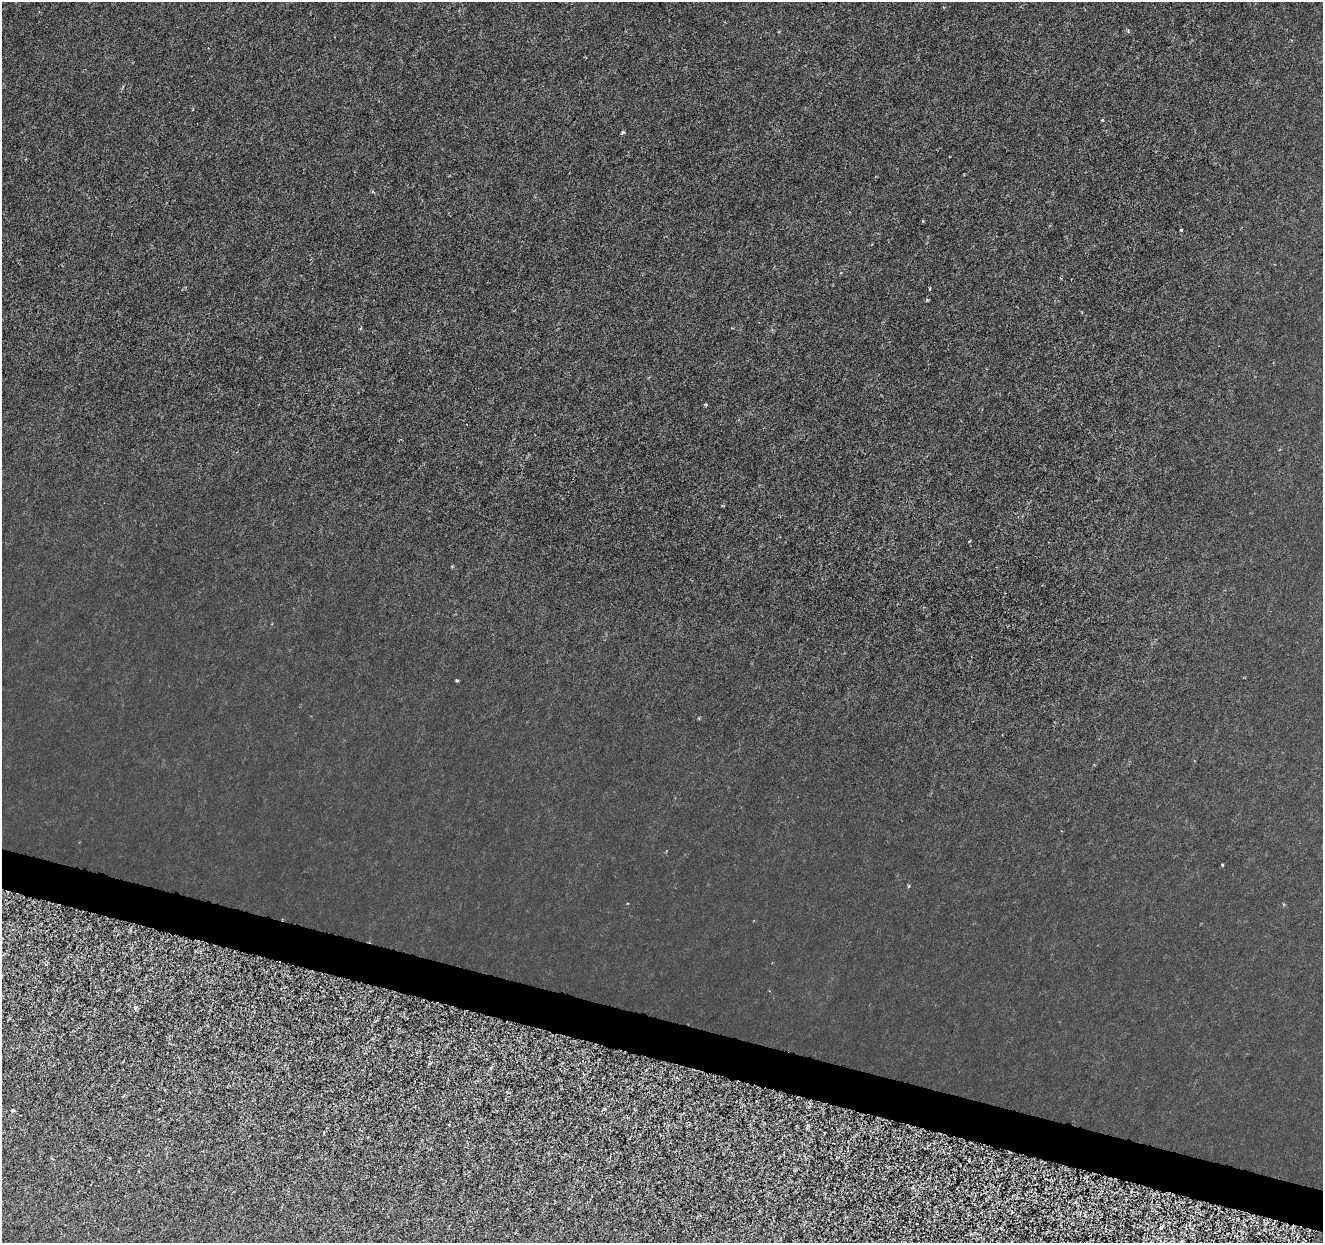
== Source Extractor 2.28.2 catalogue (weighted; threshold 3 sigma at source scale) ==
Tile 6 of 4 x 4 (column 2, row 2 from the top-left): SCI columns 1322-2642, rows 2700-3940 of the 5292 x 5459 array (HDU 1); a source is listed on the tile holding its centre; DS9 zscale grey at full resolution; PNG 1325 x 1245 px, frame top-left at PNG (2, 2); no overlay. Shown black and unused: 3% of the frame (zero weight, under 3 of 6 exposures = <1% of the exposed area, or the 3 px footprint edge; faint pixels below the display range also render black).
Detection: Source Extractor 2.28.2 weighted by HDU 2 'WHT'; one run over the whole footprint, this tile lists its part. Background 8.23e-04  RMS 0.0012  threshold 0.00486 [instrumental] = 3 sigma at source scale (4.09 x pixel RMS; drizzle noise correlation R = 1.36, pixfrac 0.8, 0.0396/0.0396 arcsec/px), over >= 5 px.
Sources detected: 12; all 12 listed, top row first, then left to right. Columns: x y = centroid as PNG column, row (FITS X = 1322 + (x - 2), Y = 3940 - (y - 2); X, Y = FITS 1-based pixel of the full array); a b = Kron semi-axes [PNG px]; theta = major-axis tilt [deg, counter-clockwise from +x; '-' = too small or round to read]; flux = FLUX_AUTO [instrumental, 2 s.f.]
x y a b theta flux
1102 120 3 3 - 0.12
623 132 4 4 - 0.16
1181 230 3 3 - 0.15
706 404 4 3 - 0.15
457 681 5 3 - 0.12
1222 864 4 2 - 0.088
909 886 3 3 - 0.14
135 1008 5 4 - 0.27
604 1109 5 4 - 0.14
13 1110 4 3 - 0.25
837 1157 3 2 - 0.12
1161 1228 4 3 - 0.77